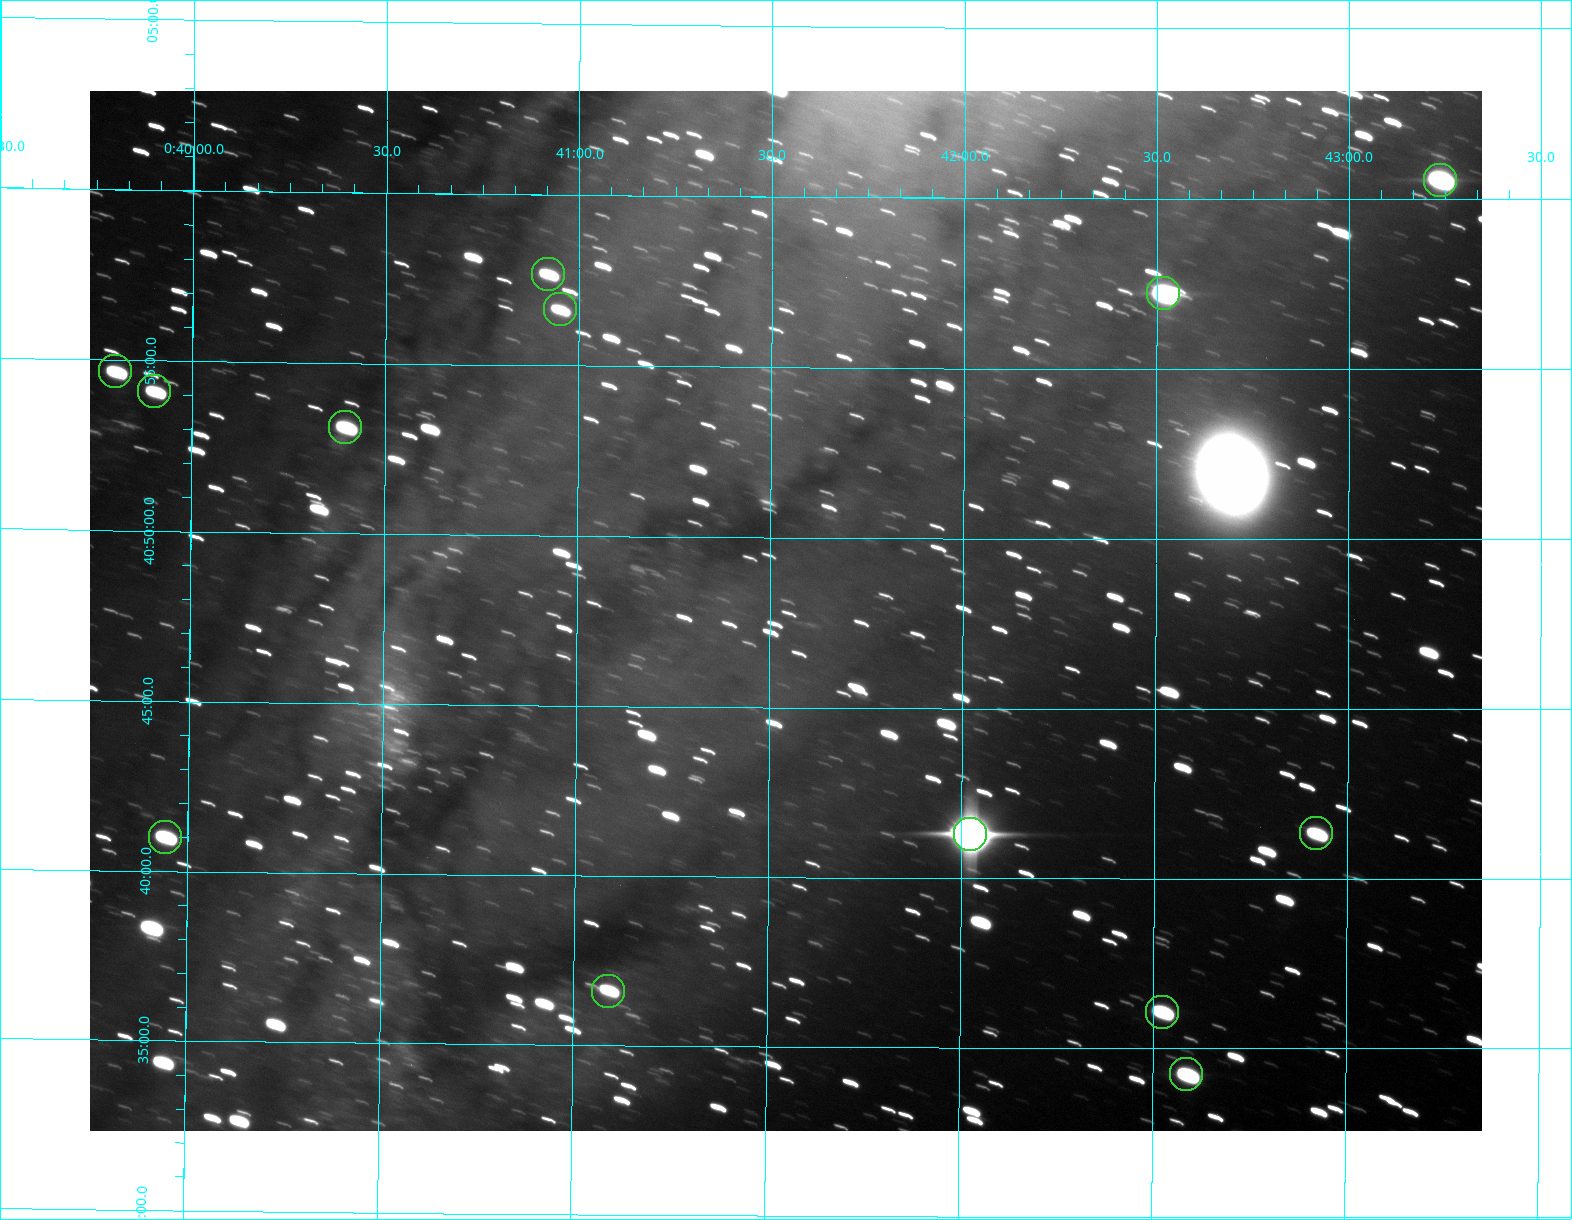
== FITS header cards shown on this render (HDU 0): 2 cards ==
NAXIS1  =                 1392
NAXIS2  =                 1040

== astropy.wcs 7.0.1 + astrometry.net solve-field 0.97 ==
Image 1392 x 1040 px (HDU 0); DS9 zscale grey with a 90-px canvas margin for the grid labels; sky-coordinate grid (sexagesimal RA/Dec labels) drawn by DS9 from the SOLVED WCS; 13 Tycho-2 reference stars matched to detected sources circled (green)
Header WCS: none
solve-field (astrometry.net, Tycho-2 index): SOLVED blind (the file carries no WCS)
Solved WCS: RA---TAN-SIP/DEC--TAN-SIP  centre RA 00:41:32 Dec +40:48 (10.39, +40.80 deg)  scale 1.76 arcsec/px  FOV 40.9' x 30.6'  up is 0 deg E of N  parity flipped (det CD > 0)
(file carries no celestial WCS; the grid is the blind solution)
Tycho-2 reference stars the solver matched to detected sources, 13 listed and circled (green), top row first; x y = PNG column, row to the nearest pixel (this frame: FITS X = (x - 90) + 1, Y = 1040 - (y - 91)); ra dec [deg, ICRS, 3 dp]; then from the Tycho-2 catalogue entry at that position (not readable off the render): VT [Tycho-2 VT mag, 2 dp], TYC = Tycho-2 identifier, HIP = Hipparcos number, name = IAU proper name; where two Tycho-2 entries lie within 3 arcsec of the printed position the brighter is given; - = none
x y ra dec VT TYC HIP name
1440 180 10.809 +41.009 9.29 2801-2078-1 - -
548 274 10.230 +40.961 11.47 2801-2047-1 - -
1163 293 10.629 +40.954 9.37 2801-2009-1 3333 -
560 309 10.238 +40.944 11.79 2801-2058-1 - -
115 371 9.950 +40.911 10.75 2788-108-1 - -
154 391 9.976 +40.902 11.08 2788-362-1 - -
345 427 10.099 +40.885 10.62 2801-1998-1 - -
1316 833 10.730 +40.689 10.96 2801-1228-1 - -
970 834 10.506 +40.688 7.08 2801-2025-1 3293 -
165 837 9.985 +40.683 10.60 2788-2214-1 - -
608 991 10.272 +40.610 11.29 2801-2035-1 - -
1162 1012 10.631 +40.601 10.67 2801-1597-1 - -
1186 1074 10.647 +40.570 10.34 2801-551-1 - -